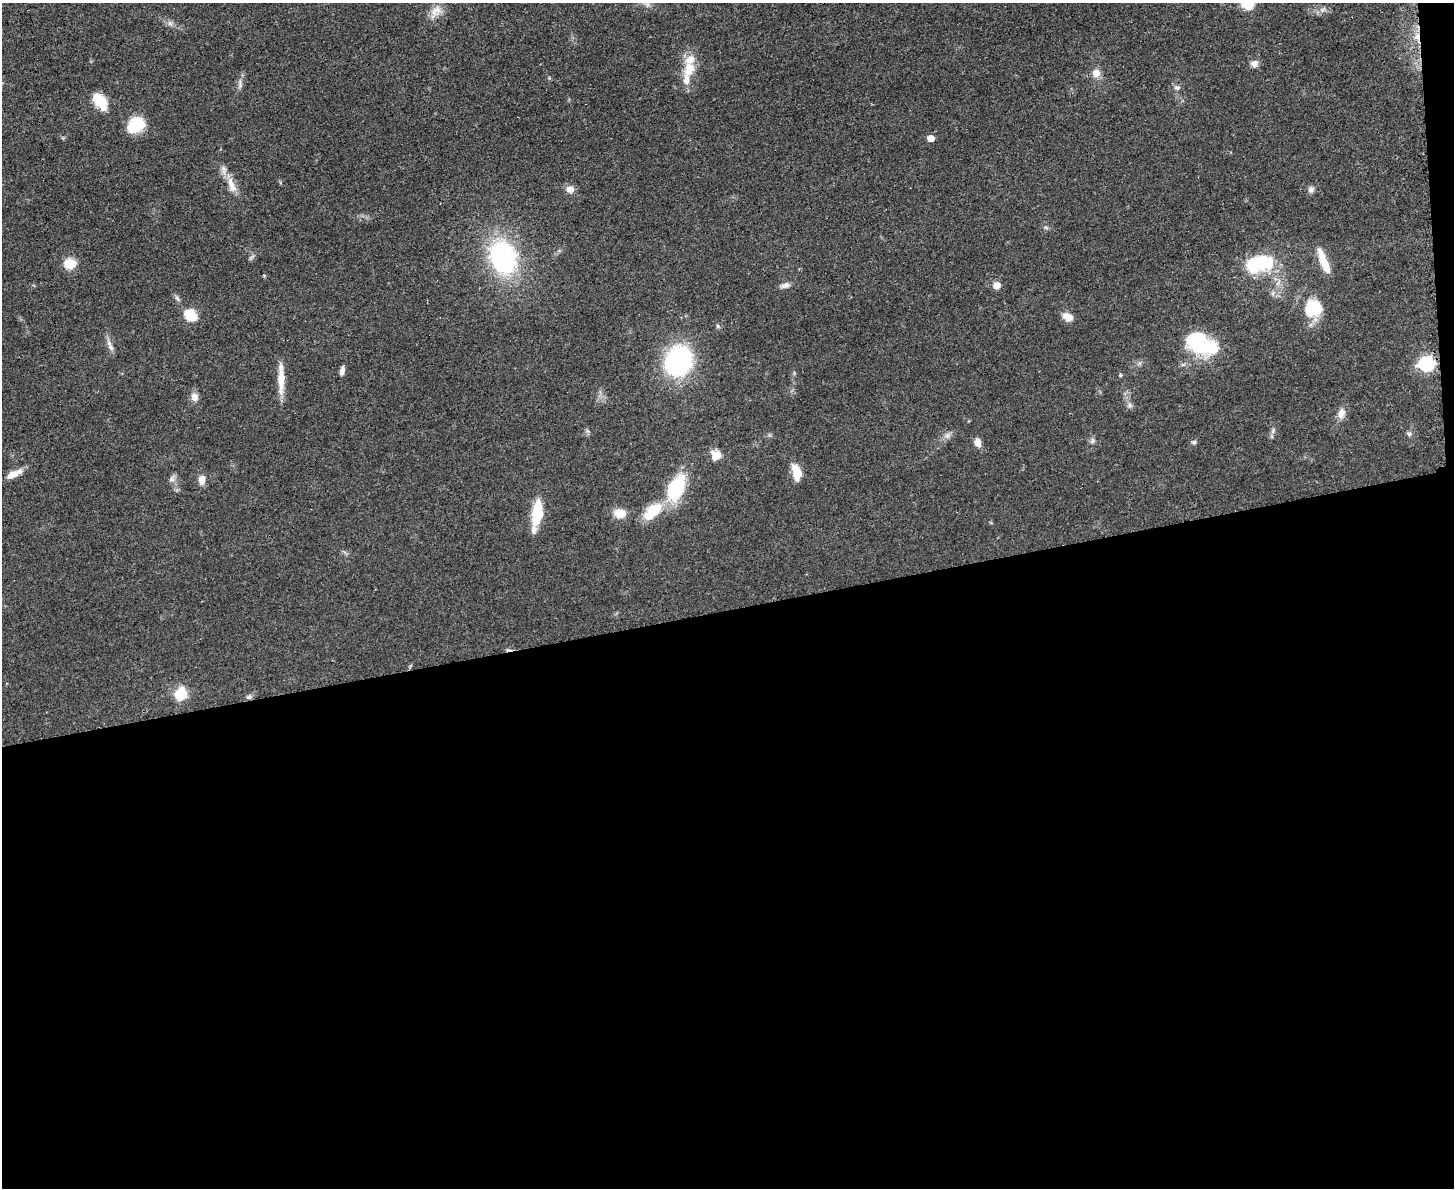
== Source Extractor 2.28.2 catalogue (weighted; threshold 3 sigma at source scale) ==
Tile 12 of 3 x 4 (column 3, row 4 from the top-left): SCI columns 3045-4496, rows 13-1198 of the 4749 x 4767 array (HDU 1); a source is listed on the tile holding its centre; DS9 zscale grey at full resolution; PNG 1456 x 1190 px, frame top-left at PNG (2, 3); no overlay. Shown black and unused: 49% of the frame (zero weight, under 3 of 4 exposures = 2% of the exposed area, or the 3 px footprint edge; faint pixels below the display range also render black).
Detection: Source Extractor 2.28.2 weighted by HDU 2 'WHT'; one run over the whole footprint, this tile lists its part. Background 0.0461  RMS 0.0053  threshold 0.0236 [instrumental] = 3 sigma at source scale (4.5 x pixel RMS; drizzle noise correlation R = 1.50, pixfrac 1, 0.05/0.05 arcsec/px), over >= 5 px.
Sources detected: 64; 1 too faint to see at this stretch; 2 inside a brighter object's white glare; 1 cosmic-ray / hot-pixel residue — not listed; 5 inside a brighter listed object's ellipse — not listed separately; the other 55 listed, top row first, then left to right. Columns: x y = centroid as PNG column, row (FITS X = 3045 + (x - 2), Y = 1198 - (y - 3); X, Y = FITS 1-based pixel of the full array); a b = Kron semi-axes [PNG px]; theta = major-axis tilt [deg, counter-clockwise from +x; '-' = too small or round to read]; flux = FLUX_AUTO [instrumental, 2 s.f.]
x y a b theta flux
647 4 9 6 -65 1.8
1323 10 10 7 27 2.3
436 12 22 13 48 6.4
170 23 8 6 -45 1.7
1417 37 12 6 -90 4.1
1254 64 10 9 - 2.8
689 69 24 15 72 11
1096 73 12 11 - 4.3
240 84 14 6 90 2.3
1177 88 8 7 - 1.7
101 102 16 9 -54 18
138 124 16 13 -51 16
931 138 5 5 - 8.1
231 185 24 9 -71 6.6
570 189 10 8 -14 3.9
1311 189 9 8 - 2
1046 228 7 4 -20 0.86
503 257 32 24 -70 87
1324 262 31 7 -69 10
1261 263 32 18 12 34
70 264 6 5 - 42
785 285 13 7 12 2.4
997 285 7 6 - 5.6
177 298 9 4 -54 1.3
1313 309 18 18 - 25
191 317 16 9 -25 8.7
1068 317 12 9 -29 5.2
718 326 6 5 - 0.86
1198 343 32 24 -47 34
110 347 11 7 -67 2.5
678 361 22 19 65 95
1427 364 7 6 - 140
342 371 11 5 81 2.4
1120 375 5 4 - 0.63
281 379 36 8 89 9.2
195 397 11 9 -74 3.4
1130 405 9 6 -62 1.8
1341 413 15 9 78 4.1
1273 430 9 6 65 1.7
1409 434 7 7 - 1.5
947 436 10 8 25 2.5
1092 441 9 6 56 1.5
978 442 10 7 -73 4.1
1194 442 7 5 1 1.1
716 455 13 12 - 5.6
796 472 17 9 -75 9.6
14 474 21 7 27 6.1
172 479 12 7 73 2.1
202 480 10 7 80 4.7
676 488 33 18 66 31
653 511 28 15 43 16
537 513 26 10 84 20
620 513 16 11 -5 6.8
181 694 16 13 64 11
249 697 8 6 24 1.5
Overlapping masked pixels (flux is a lower limit): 2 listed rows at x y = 1417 37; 1427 364